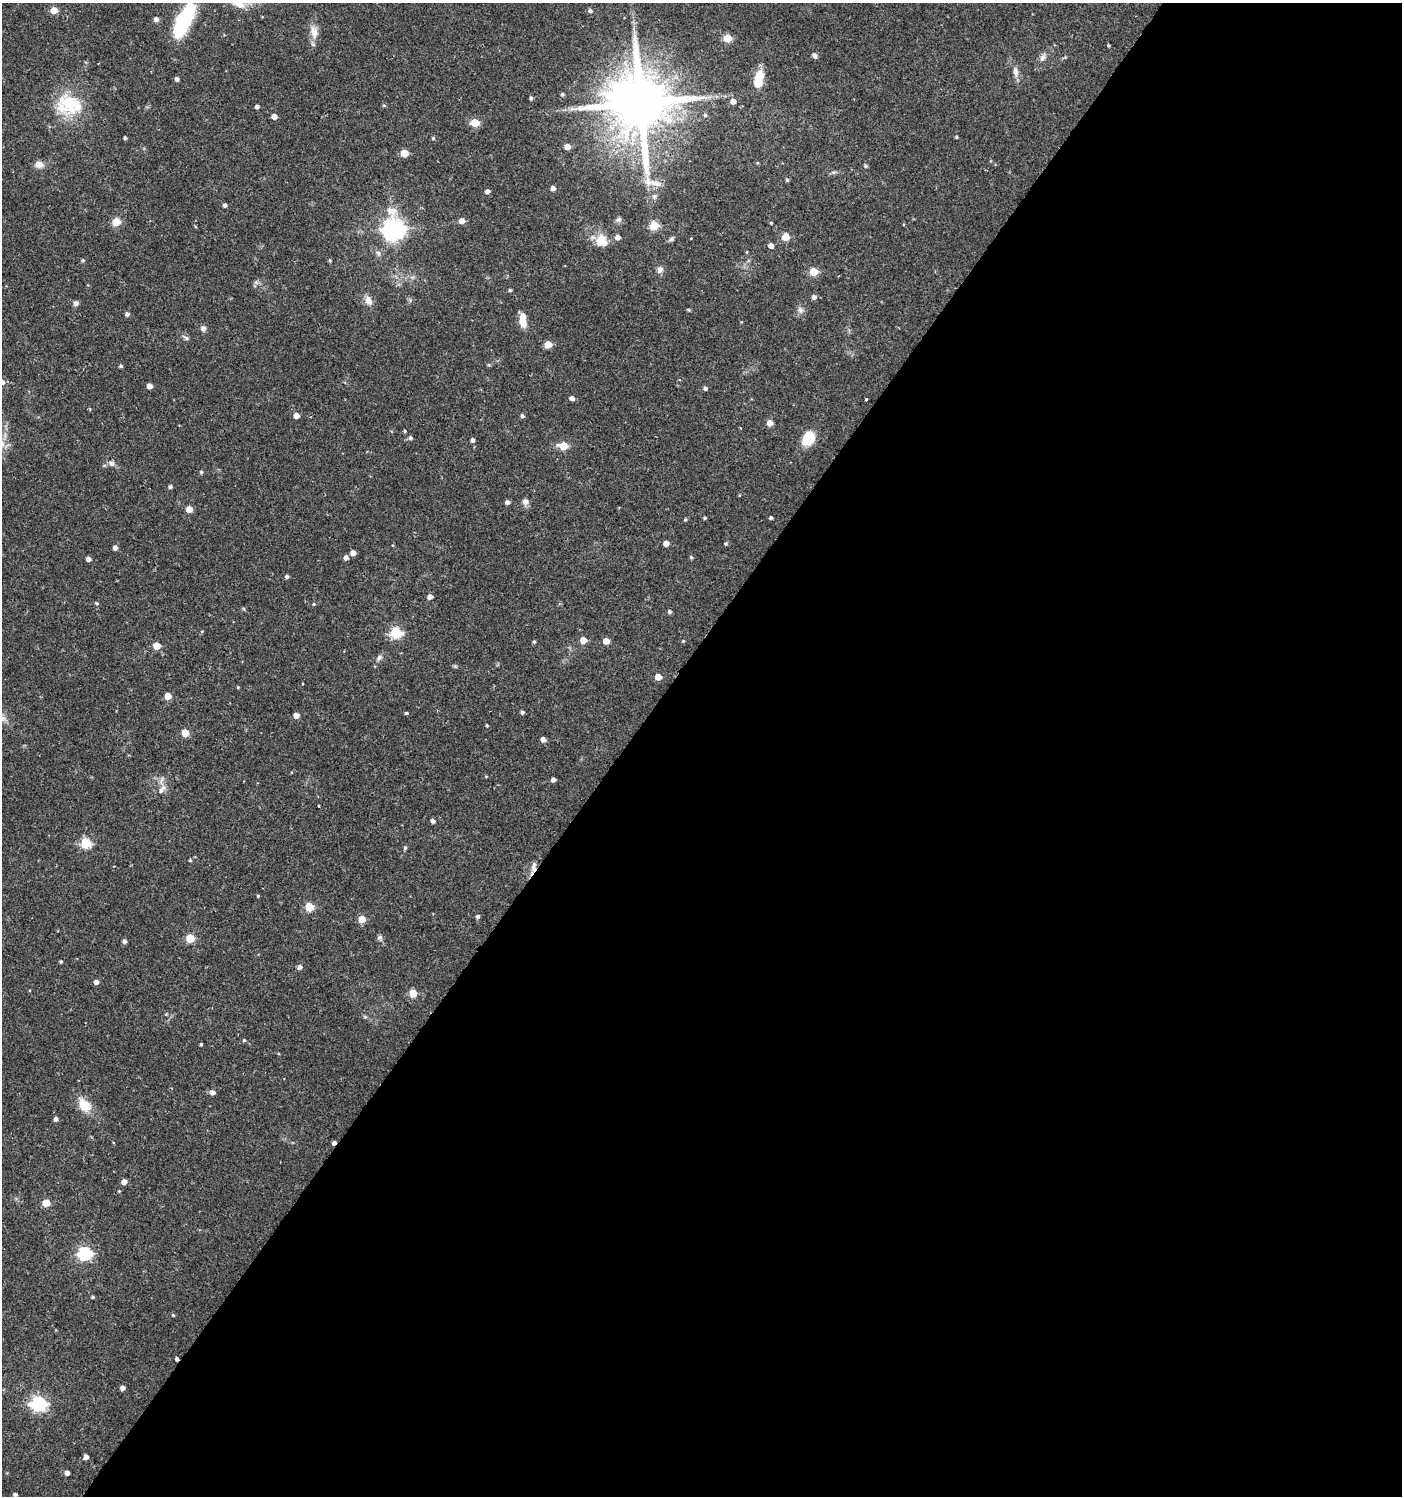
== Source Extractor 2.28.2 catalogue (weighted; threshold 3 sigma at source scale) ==
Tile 12 of 4 x 4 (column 4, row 3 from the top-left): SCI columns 4375-5774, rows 1501-2994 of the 6017 x 5984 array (HDU 1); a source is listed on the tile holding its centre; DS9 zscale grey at full resolution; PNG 1404 x 1498 px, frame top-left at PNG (2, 3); no overlay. Shown black and unused: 56% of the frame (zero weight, under 2 of 3 exposures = <1% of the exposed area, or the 3 px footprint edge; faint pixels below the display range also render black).
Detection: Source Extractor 2.28.2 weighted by HDU 2 'WHT'; one run over the whole footprint, this tile lists its part. Background 0.0285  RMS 0.0035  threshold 0.0158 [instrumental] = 3 sigma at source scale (4.5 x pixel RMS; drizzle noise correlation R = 1.50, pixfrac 1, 0.0396/0.0396 arcsec/px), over >= 5 px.
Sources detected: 159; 2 cosmic-ray / hot-pixel residue — not listed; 1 inside a brighter listed object's ellipse — not listed separately; the other 156 listed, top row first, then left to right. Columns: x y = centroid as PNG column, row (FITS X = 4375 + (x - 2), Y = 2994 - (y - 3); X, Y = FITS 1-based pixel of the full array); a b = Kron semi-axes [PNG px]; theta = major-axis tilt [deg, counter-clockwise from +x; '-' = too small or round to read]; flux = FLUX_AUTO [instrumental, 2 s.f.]
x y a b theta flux
238 4 23 11 -26 5
54 10 5 5 - 6.6
590 11 5 5 - 0.87
156 19 5 5 - 1.4
184 20 37 12 64 35
314 32 20 10 -84 3.7
727 38 5 5 - 12
1108 45 3 2 - 0.36
815 56 7 5 -48 1.1
1043 57 11 6 65 1.6
1015 72 16 7 -83 2
177 79 4 4 - 1.1
759 79 18 8 78 8.8
562 94 4 4 - 0.56
531 98 4 4 - 0.64
733 101 5 5 - 2.4
70 103 37 31 31 17
640 103 18 16 -65 3100
384 105 5 3 - 0.39
257 106 4 3 - 1.1
705 115 5 5 - 0.53
274 116 5 4 - 2.1
475 123 5 5 - 9.9
956 137 3 3 - 0.43
125 138 3 3 - 0.6
433 138 5 4 - 0.51
567 147 5 4 - 3.8
404 153 5 5 - 8.3
39 164 11 8 -8 2.3
866 166 5 4 - 0.54
833 172 8 4 0 0.68
787 180 4 4 - 0.49
553 188 4 4 - 1.7
487 191 5 4 - 1.3
654 196 8 7 - 1.2
225 205 4 4 - 0.99
618 220 9 6 31 1
462 221 5 5 - 2.6
116 222 5 5 - 9.7
771 223 4 3 - 0.35
654 226 5 5 - 15
393 229 8 8 - 250
618 237 5 5 - 1.9
785 237 5 5 - 8.2
671 239 8 5 49 0.87
601 241 17 16 - 5.9
771 246 5 4 - 2.4
378 253 8 7 - 1.2
83 260 5 5 - 0.53
330 260 5 4 - 0.44
660 269 10 8 62 1.5
813 272 5 5 - 11
256 282 7 6 - 0.87
510 290 4 4 - 0.47
814 297 5 5 - 1.2
368 300 13 8 -66 2.7
76 303 7 7 - 1
689 310 5 3 - 0.43
800 310 9 7 -53 1.5
127 314 5 5 - 1
523 320 16 7 -80 4.7
203 328 6 5 - 1.4
186 338 10 5 -36 0.91
548 344 5 5 - 7.4
121 366 5 4 - 0.57
2 382 5 5 - 1.5
149 386 4 4 - 2.5
705 388 5 4 - 0.92
572 398 5 4 - 1.5
866 399 3 3 - 0.75
296 416 5 4 - 2.6
522 416 5 5 - 0.8
770 423 5 5 - 3.2
740 428 3 2 - 0.39
405 431 4 3 - 0.61
410 438 5 5 - 0.74
808 438 16 13 62 8
473 440 5 4 - 1
2 444 11 7 -89 2
564 446 6 5 - 11
112 463 10 7 -19 1.6
201 472 4 4 - 0.55
170 487 4 4 - 0.75
507 502 4 4 - 1.3
525 502 9 7 85 1.5
189 509 5 5 - 5
704 518 4 4 - 0.48
771 518 3 3 - 0.69
685 519 5 4 - 0.48
666 543 4 4 - 2.7
726 544 5 4 - 0.5
115 548 5 5 - 1.3
353 553 4 4 - 2.2
691 557 4 4 - 0.51
346 558 5 4 - 1.5
88 559 4 4 - 1.6
287 577 4 4 - 0.78
430 597 5 4 - 1.9
97 603 5 5 - 0.5
314 604 5 4 - 0.38
244 609 5 3 - 0.36
669 612 5 5 - 0.77
396 633 6 5 - 32
583 640 5 5 - 4.3
606 641 5 4 - 4.1
683 641 4 4 - 0.35
534 642 5 4 - 0.46
156 646 5 5 - 7.8
379 658 9 6 67 1.1
455 666 6 4 -44 0.44
658 677 5 4 - 4.5
238 687 4 3 - 0.34
168 696 5 5 - 4.8
522 712 4 4 - 0.68
406 713 4 3 - 0.71
296 715 4 4 - 2.7
2 718 14 8 -36 2.1
487 725 4 3 - 0.4
185 733 5 5 - 7.2
543 740 4 4 - 2.2
553 780 4 4 - 1.5
162 790 14 7 49 2.1
318 806 3 3 - 0.66
432 821 5 4 - 1.2
85 843 5 5 - 24
405 848 5 4 - 0.54
190 860 4 4 - 0.4
533 868 19 6 76 2.3
258 896 4 3 - 0.34
309 907 5 5 - 13
477 916 5 5 - 0.7
362 919 5 5 - 7.8
380 937 7 7 - 0.87
190 938 5 5 - 13
124 941 5 4 - 1
61 961 4 4 - 0.48
300 967 5 5 - 1.4
96 982 5 5 - 1.4
413 993 5 5 - 8.9
166 1014 5 4 - 0.36
365 1017 6 4 -42 0.49
244 1040 4 4 - 0.44
201 1044 3 3 - 0.4
212 1092 5 5 - 1.8
84 1105 20 13 -51 6
56 1119 4 4 - 1.2
124 1182 4 4 - 2.6
46 1203 5 5 - 7.9
85 1253 6 6 - 58
93 1297 4 3 - 0.52
173 1315 4 4 - 0.41
122 1388 4 4 - 1.5
38 1404 7 6 - 84
86 1457 4 4 - 1.5
67 1473 4 4 - 1.7
15 1494 4 3 - 0.83
Overlapping masked pixels (flux is a lower limit): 2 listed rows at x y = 640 103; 533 868
Isophote crosses this tile's border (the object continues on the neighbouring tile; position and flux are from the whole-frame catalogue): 5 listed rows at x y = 238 4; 184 20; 2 382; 2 444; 2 718